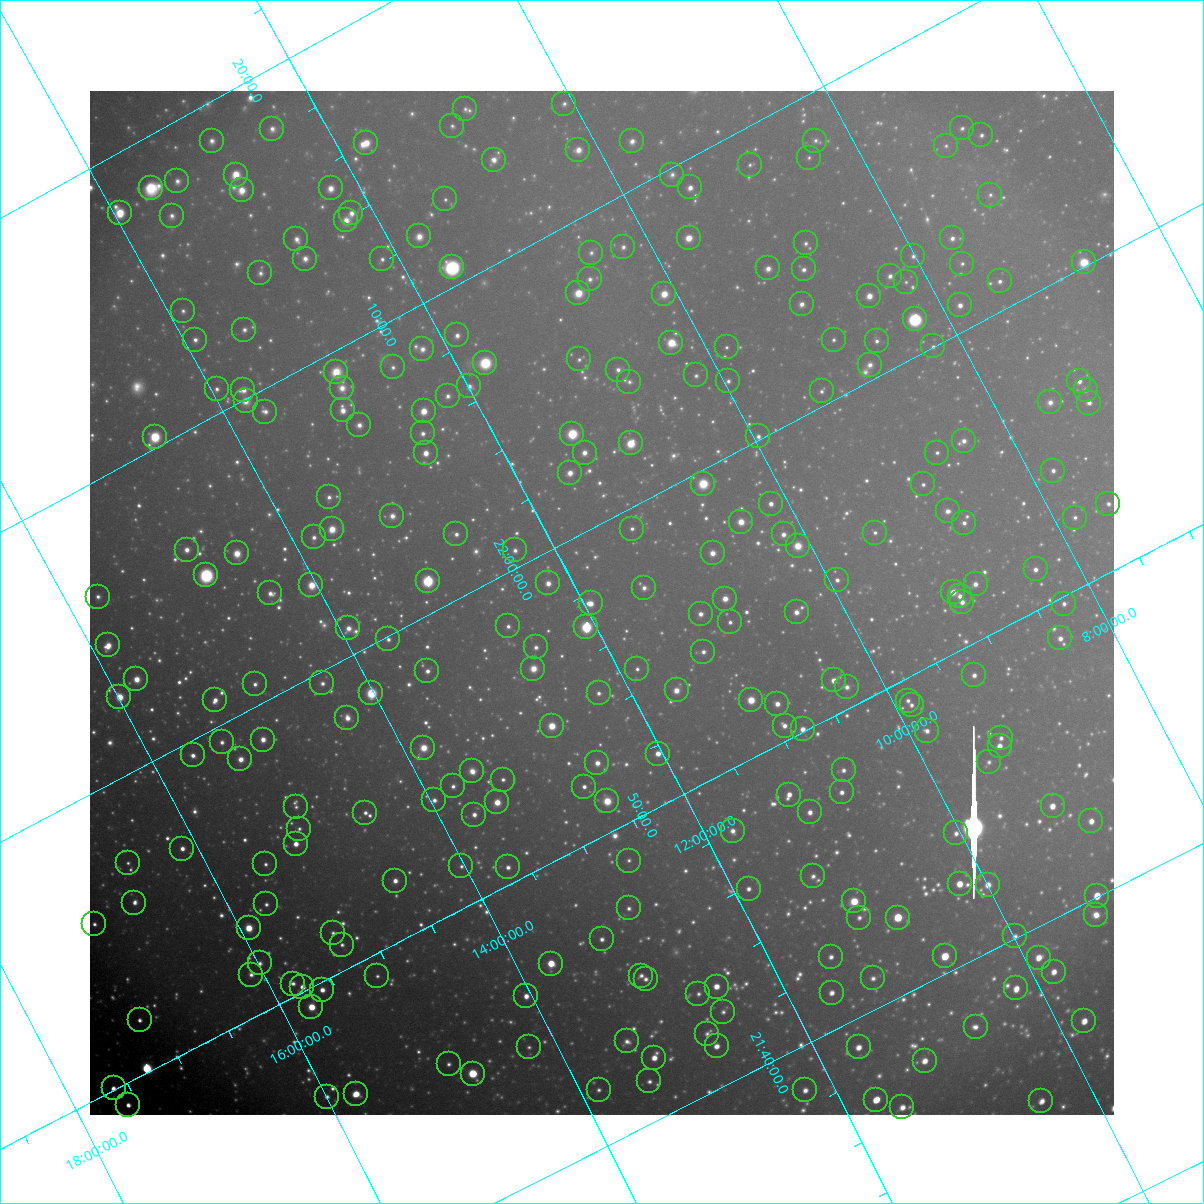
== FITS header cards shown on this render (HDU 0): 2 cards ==
NAXIS1  =                 1024 / Required FITS header
NAXIS2  =                 1024 / Required FITS header

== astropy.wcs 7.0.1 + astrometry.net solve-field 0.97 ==
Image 1024 x 1024 px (HDU 0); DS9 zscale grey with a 90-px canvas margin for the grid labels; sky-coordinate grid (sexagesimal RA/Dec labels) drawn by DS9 from the SOLVED WCS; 268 Tycho-2 reference stars matched to detected sources circled (green)
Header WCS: RA---TAN-SIP/DEC--TAN-SIP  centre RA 21:57:28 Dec +11:52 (329.37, +11.86 deg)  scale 31.6 arcsec/px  FOV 538.8' x 537.9'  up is +118 deg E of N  parity flipped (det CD > 0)
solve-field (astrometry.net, Tycho-2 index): VERIFIED the header's WCS against the Tycho-2 star catalogue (verified at 8 index scales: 9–223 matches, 0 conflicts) and refined it, rather than solving blind
Solved WCS: RA---TAN-SIP/DEC--TAN-SIP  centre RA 21:57:28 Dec +11:51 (329.37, +11.86 deg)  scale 31.7 arcsec/px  FOV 540.6' x 540.7'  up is +118 deg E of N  parity flipped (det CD > 0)
The solver's refit moves the header's centre by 4.4 arcsec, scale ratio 1.003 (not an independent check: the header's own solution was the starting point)
Tycho-2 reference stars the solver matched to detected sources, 268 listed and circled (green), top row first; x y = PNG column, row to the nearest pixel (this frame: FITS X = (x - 90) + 1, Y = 1024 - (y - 91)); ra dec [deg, ICRS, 3 dp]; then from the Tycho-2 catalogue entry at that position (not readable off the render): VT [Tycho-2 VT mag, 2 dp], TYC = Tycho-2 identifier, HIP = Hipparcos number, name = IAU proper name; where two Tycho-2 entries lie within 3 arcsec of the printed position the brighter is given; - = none
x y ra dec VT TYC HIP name
564 104 333.458 +10.073 9.10 1141-365-1 - -
465 109 333.840 +10.859 9.32 1141-428-1 - -
452 126 333.765 +11.029 9.08 1141-340-1 109863 -
962 128 331.583 +7.110 9.36 564-507-1 - -
272 129 334.516 +12.424 8.66 1145-650-1 - -
981 135 331.447 +6.988 8.92 564-669-1 109076 -
212 141 334.684 +12.939 8.54 1145-255-1 110150 -
632 141 332.876 +9.706 8.54 1140-206-1 - -
815 141 332.104 +8.289 9.67 1136-1232-1 - -
366 143 334.003 +11.760 7.28 1145-1024-1 109942 -
946 146 331.515 +7.307 9.71 564-131-1 - -
578 150 333.038 +10.155 8.13 1140-1217-1 109604 -
809 158 331.999 +8.410 9.58 1136-961-1 - -
494 160 333.321 +10.848 8.26 1141-522-1 109703 -
750 165 332.192 +8.897 9.43 1136-479-1 109314 -
236 175 334.313 +12.898 7.11 1145-1388-1 110035 -
672 175 332.445 +9.536 9.29 1140-742-1 - -
177 181 334.516 +13.374 8.76 1149-1052-1 - -
690 187 332.267 +9.451 7.94 1140-1451-1 109341 -
151 188 334.576 +13.608 8.64 1149-221-1 110112 -
331 188 333.798 +12.228 7.96 1145-847-1 - -
242 190 334.167 +12.920 7.58 1145-1389-1 109991 -
990 195 330.948 +7.166 9.47 564-345-1 - -
445 199 333.218 +11.391 9.31 1145-651-1 109658 -
120 213 334.517 +13.950 6.95 1149-1072-1 110089 -
351 213 333.513 +12.172 8.20 1145-1194-1 109772 -
172 216 334.268 +13.563 8.76 1149-1245-1 - -
346 220 333.479 +12.244 8.42 1145-848-1 - -
419 236 333.040 +11.748 8.17 1144-635-1 - -
689 238 331.881 +9.671 7.03 1140-1408-1 109218 -
952 238 330.767 +7.637 8.72 1135-277-1 108850 -
296 239 333.547 +12.705 8.58 1145-992-1 - -
806 243 331.343 +8.790 9.38 1136-467-1 - -
623 247 332.086 +10.216 9.18 1140-204-1 - -
591 253 332.177 +10.487 9.44 1140-62-1 109305 -
913 256 330.791 +8.011 8.89 1135-1076-1 - -
305 259 333.355 +12.721 8.42 1145-406-1 109716 -
382 259 333.019 +12.130 8.99 1144-943-1 109597 -
1084 262 330.033 +6.717 5.97 564-1847-1 108612 -
962 264 330.528 +7.664 9.38 1135-459-1 - -
452 267 332.656 +11.625 5.96 1144-1415-1 109471 -
768 268 331.304 +9.184 8.54 1136-39-1 109025 -
804 269 331.146 +8.913 8.66 1135-34-1 108973 -
260 273 333.432 +13.127 9.03 1149-1325-1 - -
890 276 330.732 +8.274 8.88 1135-445-1 - -
590 279 331.975 +10.609 9.05 1140-937-1 - -
1000 281 330.234 +7.448 8.80 564-3-1 108678 -
906 282 330.619 +8.175 9.95 1135-909-1 - -
578 293 331.914 +10.754 7.19 1140-823-1 109226 -
664 294 331.544 +10.093 7.14 1140-1050-1 109117 -
869 296 330.663 +8.515 7.87 1135-27-1 - -
802 304 330.885 +9.071 8.43 1135-274-1 - -
960 305 330.212 +7.852 7.99 1135-489-1 108663 -
183 311 333.469 +13.881 9.40 1149-538-1 - -
915 319 330.288 +8.257 5.80 1135-877-1 108699 -
244 330 333.056 +13.489 8.73 1148-1244-1 - -
457 335 332.098 +11.870 8.47 1144-1408-1 - -
195 340 333.189 +13.910 9.12 1148-1372-1 - -
834 340 330.470 +8.972 9.38 1135-132-1 - -
877 341 330.279 +8.644 8.92 1135-1052-1 108696 -
671 343 331.130 +10.240 7.03 1139-952-1 108963 -
933 346 330.002 +8.230 9.67 1135-699-1 - -
727 347 330.861 +9.832 9.66 1139-157-1 - -
422 349 332.137 +12.195 8.78 1144-976-1 - -
579 359 331.389 +11.026 9.31 1140-103-1 - -
485 363 331.761 +11.768 7.04 1144-731-1 109181 -
870 365 330.122 +8.796 9.16 1135-402-1 - -
393 367 332.119 +12.501 9.27 1144-1058-1 - -
618 370 331.142 +10.766 8.79 1139-896-1 - -
336 372 332.326 +12.959 8.25 1144-1158-1 - -
696 375 330.766 +10.187 9.55 1139-1528-1 - -
728 381 330.587 +9.959 9.34 1139-435-1 - -
1079 381 329.124 +7.242 8.54 557-409-1 - -
629 382 330.999 +10.730 9.56 1139-151-1 108929 -
469 386 331.643 +11.988 8.97 1144-1048-1 - -
342 388 332.174 +12.981 8.45 1144-288-1 - -
217 389 332.705 +13.952 8.86 1148-723-1 109486 -
243 390 332.582 +13.749 8.19 1148-1205-1 109440 -
1086 390 329.030 +7.228 9.31 557-67-1 - -
822 391 330.115 +9.279 9.43 1135-394-1 108633 -
448 396 331.658 +12.197 9.12 1144-950-1 109154 -
246 401 332.483 +13.780 8.68 1148-1491-1 - -
1050 402 329.078 +7.554 9.29 1122-360-1 108286 -
1089 403 328.917 +7.254 8.76 557-367-1 108239 -
343 410 331.992 +13.069 7.82 1144-1020-1 109251 -
424 411 331.641 +12.445 7.25 1144-338-1 109147 -
265 412 332.315 +13.671 8.69 1148-724-1 109355 -
359 425 331.806 +13.002 8.73 1144-920-1 - -
423 433 331.467 +12.547 8.73 1144-462-1 109086 -
572 434 330.829 +11.387 5.81 1143-506-1 108875 -
758 436 330.025 +9.954 9.04 1139-1487-1 - -
155 437 332.592 +14.630 6.48 1148-367-1 109445 -
964 441 329.133 +8.378 8.87 1122-558-1 - -
631 443 330.506 +10.974 6.35 1139-756-1 108766 -
426 453 331.300 +12.605 7.53 1144-1268-1 109024 -
585 453 330.628 +11.371 8.12 1143-1366-1 108806 -
937 453 329.152 +8.634 9.23 1122-8-1 - -
1053 471 328.531 +7.808 9.04 1122-270-1 - -
570 473 330.530 +11.568 7.84 1143-1548-1 - -
703 484 329.882 +10.576 7.18 1139-929-1 108566 -
923 484 328.959 +8.872 9.29 1122-271-1 - -
329 497 331.362 +13.538 8.89 1148-1117-1 - -
771 504 329.441 +10.133 8.13 1139-161-1 108413 -
1108 504 328.045 +7.516 9.13 1122-920-1 - -
948 511 328.648 +8.792 8.92 1122-517-1 108143 -
392 516 330.942 +13.125 8.57 1147-326-1 108919 -
1075 518 328.074 +7.831 9.56 1122-1192-1 - -
741 522 329.424 +10.440 7.34 1139-966-1 108408 -
964 523 328.487 +8.711 8.75 1122-1459-1 - -
332 529 331.094 +13.648 7.77 1147-574-1 108949 -
632 529 329.826 +11.315 9.12 1143-602-1 - -
875 533 328.779 +9.443 9.34 1126-1346-1 108187 -
456 534 330.524 +12.705 8.67 1143-619-1 108775 -
784 534 329.145 +10.162 8.78 1126-1571-1 - -
314 537 331.107 +13.824 8.76 1147-1591-1 - -
798 546 328.996 +10.097 7.17 1126-448-1 108263 -
187 550 331.553 +14.858 8.30 1148-1295-1 - -
515 550 330.147 +12.316 8.98 1143-1525-1 - -
237 553 331.308 +14.486 7.59 1148-1375-1 109030 -
713 553 329.293 +10.790 8.23 1126-1585-1 - -
1036 569 327.826 +8.347 8.61 1122-1390-1 107868 -
206 575 331.264 +14.816 6.60 1147-277-1 109009 -
837 580 328.561 +9.930 8.85 1126-511-1 - -
428 581 330.272 +13.120 5.64 1143-1614-1 108693 -
548 583 329.744 +12.194 8.32 1143-700-1 - -
976 584 327.959 +8.873 8.94 1122-1065-1 - -
311 585 330.733 +14.039 7.68 1147-981-1 108843 -
644 588 329.306 +11.466 8.99 1130-1729-1 108367 -
953 592 327.986 +9.079 7.84 1122-901-1 107925 -
270 593 330.845 +14.395 8.69 1147-497-1 - -
960 596 327.927 +9.042 8.41 1122-759-1 107902 -
98 597 331.560 +15.737 9.26 1680-66-1 - -
725 599 328.881 +10.880 7.83 1126-16-1 108228 -
962 602 327.871 +9.050 8.72 1122-865-1 - -
591 603 329.406 +11.947 7.51 1143-1360-1 108396 -
1064 604 327.438 +8.266 9.32 1121-1422-1 107754 -
797 612 328.476 +10.380 8.40 1126-843-1 - -
701 614 328.861 +11.133 8.42 1126-988-1 - -
730 622 328.673 +10.938 9.06 1126-1161-1 - -
508 626 329.570 +12.682 9.19 1143-89-1 - -
586 627 329.235 +12.076 5.54 1130-1972-1 108339 -
348 628 330.232 +13.931 8.46 1147-1554-1 - -
1060 638 327.183 +8.435 8.74 1121-640-1 - -
388 639 329.973 +13.668 8.97 1147-186-1 - -
108 645 331.125 +15.858 7.95 1680-412-1 108961 -
536 647 329.286 +12.554 9.19 1130-1806-1 - -
703 652 328.549 +11.266 9.03 1130-1398-1 - -
533 669 329.127 +12.659 7.86 1130-1661-1 108307 -
637 669 328.688 +11.853 9.33 1130-910-1 - -
427 671 329.554 +13.494 8.59 1147-676-1 - -
974 675 327.245 +9.253 9.14 1121-1093-1 107698 -
136 679 330.729 +15.782 7.30 1680-33-1 108842 -
834 680 327.781 +10.368 7.93 1126-1094-1 107858 -
322 683 329.900 +14.360 9.08 1147-687-1 108572 -
255 684 330.182 +14.889 8.82 1147-731-1 - -
847 687 327.674 +10.292 9.35 1126-794-1 - -
677 690 328.354 +11.634 7.92 1130-768-1 108051 -
371 693 329.614 +14.022 6.68 1147-1405-1 108471 -
599 693 328.656 +12.253 9.21 1130-1130-1 - -
119 697 330.660 +15.986 6.68 1680-609-1 108814 -
215 700 330.226 +15.260 8.22 1680-1567-1 108671 -
751 700 327.966 +11.091 6.68 1126-413-1 107919 -
908 701 327.316 +9.872 9.35 1125-1511-1 - -
777 704 327.828 +10.902 8.34 1126-443-1 - -
912 705 327.266 +9.862 9.08 1125-1549-1 - -
347 718 329.516 +14.309 8.42 1147-1384-1 - -
552 726 328.592 +12.751 6.61 1130-233-1 108127 -
785 726 327.624 +10.935 8.71 1126-185-1 107811 -
803 729 327.521 +10.807 7.88 1126-200-1 107780 -
927 731 326.999 +9.846 8.81 1125-2072-1 - -
1001 738 326.639 +9.299 9.28 1121-541-1 - -
263 740 329.704 +15.054 8.07 1679-2075-1 108498 -
222 742 329.857 +15.384 8.81 1679-1903-1 - -
1000 746 326.581 +9.342 7.67 1121-767-1 107495 -
423 748 328.956 +13.839 7.86 1134-801-1 108249 -
658 754 327.928 +12.036 7.63 1130-1171-1 107903 -
193 755 329.875 +15.662 8.21 1679-1151-1 108563 -
240 759 329.639 +15.307 7.91 1679-1928-1 108483 -
989 762 326.500 +9.491 9.74 1125-603-1 - -
597 763 328.105 +12.547 8.29 1130-1367-1 - -
844 770 327.027 +10.656 8.98 1125-883-1 - -
472 771 328.565 +13.557 8.64 1134-1052-1 - -
503 780 328.367 +13.351 9.42 1134-1772-1 - -
453 786 328.523 +13.767 9.10 1134-1030-1 - -
584 787 327.971 +12.747 8.74 1130-61-1 - -
842 792 326.860 +10.760 8.69 1125-1069-1 - -
789 795 327.059 +11.178 8.21 1125-214-1 107647 -
434 800 328.489 +13.969 9.00 1134-534-1 - -
607 801 327.758 +12.626 8.82 1130-653-1 107848 -
497 802 328.208 +13.489 7.47 1134-1169-1 108002 -
1053 806 325.893 +9.172 7.87 1121-1053-1 - -
296 807 329.020 +15.072 9.74 1679-1793-1 - -
810 812 326.832 +11.089 8.59 1125-836-1 - -
365 813 328.681 +14.558 9.21 1134-190-1 108153 -
474 815 328.207 +13.716 8.54 1134-1734-1 108001 -
1091 821 325.619 +8.931 8.31 1121-1005-1 107169 -
299 829 328.831 +15.135 9.46 1679-1546-1 - -
733 831 327.003 +11.766 8.91 1129-1655-1 107628 -
956 833 326.068 +10.034 8.81 1125-2001-1 - -
296 844 328.724 +15.226 7.77 1679-1714-1 108166 -
182 849 329.168 +16.124 8.57 1679-681-1 108319 -
629 861 327.195 +12.696 9.64 1129-1861-1 - -
128 863 329.283 +16.602 9.56 1679-14-1 108360 -
265 864 328.688 +15.542 9.52 1679-1076-1 108157 -
461 866 327.845 +14.027 9.74 1134-828-1 - -
508 867 327.642 +13.668 9.02 1134-1771-1 - -
813 876 326.312 +11.321 9.58 1129-445-1 - -
395 881 328.008 +14.601 8.42 1134-1225-1 107932 -
960 884 325.654 +10.208 7.59 1125-1349-1 107184 -
988 885 325.532 +9.992 8.47 1125-1426-1 - -
749 889 326.475 +11.877 8.86 1129-1994-1 107461 -
1097 896 325.008 +9.185 6.99 1120-161-1 106981 -
854 901 325.943 +11.101 7.31 1125-772-1 107280 -
134 903 328.934 +16.713 9.06 1679-205-1 - -
266 904 328.360 +15.699 9.41 1679-1493-1 - -
629 908 326.812 +12.891 9.42 1129-124-1 - -
1096 915 324.861 +9.270 9.03 1120-327-1 - -
859 918 325.793 +11.127 9.33 1125-1382-1 - -
898 918 325.637 +10.824 6.03 1125-925-1 107173 -
94 924 328.931 +17.109 9.10 1683-182-1 108246 -
249 928 328.243 +15.932 7.02 1679-1445-1 108012 -
333 933 327.848 +15.296 9.28 1666-803-1 - -
1015 936 325.015 +9.987 8.96 1124-904-1 - -
602 939 326.676 +13.226 8.94 1133-839-1 - -
342 945 327.715 +15.274 9.20 1666-1132-1 - -
945 956 325.139 +10.612 7.03 1124-401-1 107028 -
831 957 325.597 +11.505 8.92 1129-433-1 - -
1039 958 324.754 +9.888 7.96 1124-1088-1 106895 -
260 963 327.911 +15.988 9.41 1666-752-1 - -
551 964 326.693 +13.720 6.70 1133-1901-1 107531 -
1054 972 324.581 +9.826 8.42 1124-1552-1 - -
251 975 327.856 +16.100 9.43 1666-644-1 - -
377 976 327.314 +15.124 9.78 1666-1105-1 - -
641 976 326.224 +13.062 9.02 1129-572-1 107375 -
873 978 325.256 +11.263 9.32 1128-1642-1 107062 -
646 979 326.177 +13.043 9.32 1129-1881-1 - -
293 984 327.607 +15.810 9.13 1666-434-1 - -
302 987 327.540 +15.751 8.01 1666-23-1 107790 -
717 987 325.827 +12.518 7.90 1129-1437-1 107246 -
1016 988 324.599 +10.185 8.07 1124-2040-1 106839 -
322 990 327.434 +15.608 8.35 1666-206-1 107753 -
832 993 325.308 +11.643 8.44 1128-960-1 - -
698 994 325.842 +12.689 9.74 1129-466-1 - -
526 996 326.534 +14.043 8.27 1133-1356-1 - -
311 1007 327.340 +15.761 6.94 1666-733-1 107726 -
723 1012 325.596 +12.567 9.25 1129-928-1 - -
140 1020 327.959 +17.147 8.81 1670-902-1 107917 -
1084 1021 324.071 +9.785 7.94 1124-1296-1 106666 -
976 1027 324.458 +10.655 9.09 1124-1349-1 - -
707 1034 325.489 +12.781 9.10 1128-713-1 - -
627 1041 325.756 +13.439 9.38 1133-215-1 - -
717 1046 325.349 +12.756 8.46 1128-607-1 107085 -
529 1047 326.111 +14.226 9.77 1133-1929-1 - -
859 1047 324.765 +11.650 8.32 1128-1656-1 106902 -
654 1058 325.511 +13.289 8.27 1132-1070-1 107131 -
925 1061 324.392 +11.187 8.31 1124-939-1 106760 -
449 1064 326.307 +14.920 9.40 1133-234-1 107401 -
473 1074 326.131 +14.772 6.02 1133-1258-1 107350 -
649 1081 325.341 +13.420 9.35 1132-500-1 - -
114 1088 327.514 +17.621 8.36 1670-350-1 - -
599 1090 325.482 +13.851 9.47 1132-1278-1 - -
805 1090 324.638 +12.238 8.92 1128-1479-1 - -
356 1094 326.451 +15.758 7.81 1666-475-1 107448 -
327 1097 326.551 +15.998 9.23 1666-337-1 107482 -
876 1100 324.277 +11.719 7.25 1128-522-1 106725 -
1041 1101 323.609 +10.435 8.15 1123-636-1 106516 -
128 1105 327.317 +17.573 8.52 1670-488-1 107720 -
902 1107 324.113 +11.545 8.65 1128-384-1 - -